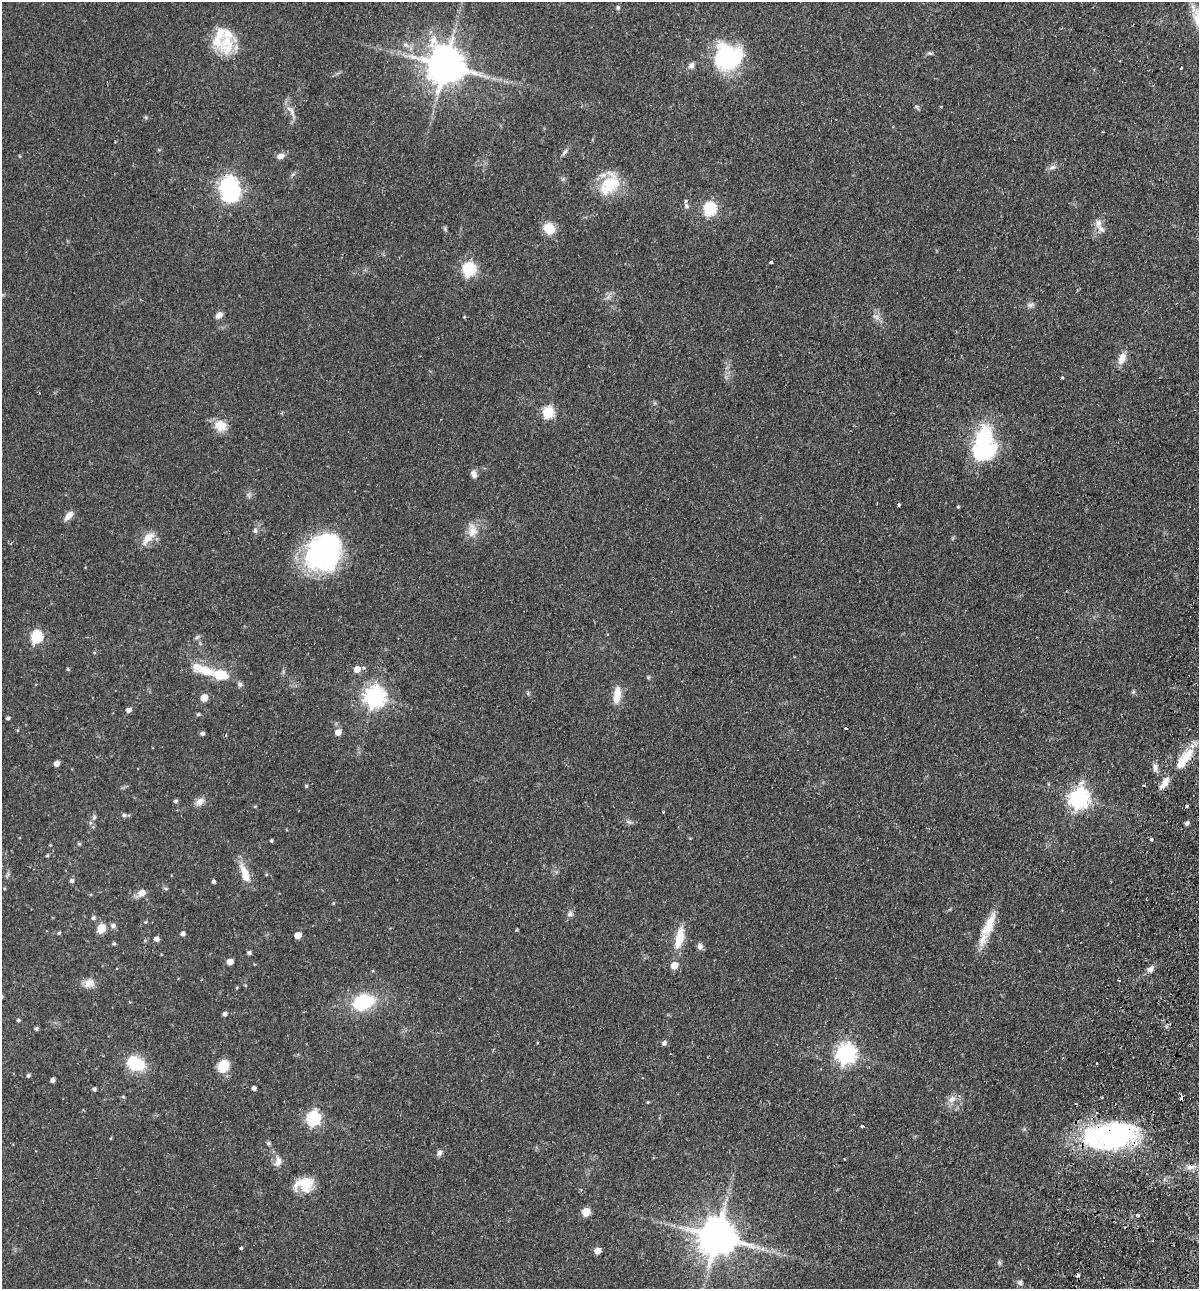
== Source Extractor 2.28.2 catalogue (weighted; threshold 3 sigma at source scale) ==
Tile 6 of 4 x 4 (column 2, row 2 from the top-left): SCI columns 1505-2701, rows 2593-3879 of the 5280 x 5184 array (HDU 1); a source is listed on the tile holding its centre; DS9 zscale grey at full resolution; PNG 1201 x 1291 px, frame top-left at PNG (2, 2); no overlay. Shown black and unused: <1% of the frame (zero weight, under 2 of 3 exposures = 3% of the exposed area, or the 3 px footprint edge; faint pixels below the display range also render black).
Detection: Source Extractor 2.28.2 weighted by HDU 2 'WHT'; one run over the whole footprint, this tile lists its part. Background 0.0641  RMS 0.0053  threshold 0.024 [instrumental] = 3 sigma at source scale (4.5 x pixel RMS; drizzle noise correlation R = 1.50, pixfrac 1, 0.05/0.05 arcsec/px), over >= 5 px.
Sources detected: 146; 1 too faint to see at this stretch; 4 inside a brighter object's white glare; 5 cosmic-ray / hot-pixel residue — not listed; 6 inside a brighter listed object's ellipse — not listed separately; the other 130 listed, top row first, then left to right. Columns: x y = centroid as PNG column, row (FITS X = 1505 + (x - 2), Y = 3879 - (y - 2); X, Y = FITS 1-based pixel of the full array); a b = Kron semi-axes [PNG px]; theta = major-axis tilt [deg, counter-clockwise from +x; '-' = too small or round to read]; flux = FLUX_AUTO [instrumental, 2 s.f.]
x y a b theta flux
618 8 6 5 - 0.94
219 37 37 15 79 14
405 45 9 6 -26 1.9
930 53 7 5 -21 0.93
727 57 31 30 - 47
445 65 11 10 - 1600
691 65 8 6 55 2.3
1181 68 3 2 - 1.4
916 106 6 4 -20 0.79
291 111 23 7 -63 4
146 117 5 5 - 0.71
565 152 11 5 55 1.5
280 156 10 7 17 2.9
1052 167 10 5 24 1.8
293 174 7 4 44 0.95
610 184 30 20 52 19
228 185 7 6 - 190
686 206 8 6 -47 1.6
709 209 6 6 - 70
1098 223 15 10 89 4.4
549 228 12 10 -51 9.6
771 262 3 3 - 1.6
469 269 6 6 - 76
1030 305 9 6 9 1.7
219 315 8 6 38 3.1
464 317 5 3 - 0.42
1122 358 17 9 66 4.5
1062 378 4 3 - 0.46
548 412 6 6 - 46
221 426 17 15 -21 6.8
982 444 40 18 72 48
473 474 10 7 -64 2.4
899 505 3 3 - 0.8
958 507 4 3 - 0.55
69 515 12 6 49 3.7
255 530 7 6 - 1.4
472 530 20 13 -88 6.3
148 538 22 10 47 6.1
323 551 40 33 54 93
36 636 6 6 - 52
197 637 7 4 44 0.91
68 669 4 4 - 0.56
357 669 6 5 - 6.5
204 670 34 11 -24 13
648 677 6 4 -45 0.64
240 685 7 6 - 1.3
1133 692 6 4 45 0.71
528 693 6 4 49 0.69
617 695 21 9 84 7.8
374 697 8 7 - 290
204 698 5 5 - 9.1
129 710 5 4 - 2.5
198 714 5 4 - 0.87
8 718 3 3 - 1.1
846 728 3 2 - 0.7
338 732 6 5 - 4.8
202 733 5 4 - 1.4
1185 758 31 11 52 13
56 763 5 4 - 3.5
1155 767 11 6 -86 2.3
1164 783 16 7 60 4.2
306 786 4 4 - 0.71
1079 798 8 7 - 250
175 801 5 5 - 1.2
200 802 13 9 35 3.1
1187 805 4 3 - 8.2
255 806 4 4 - 0.65
663 812 3 3 - 0.55
124 815 6 5 - 1.2
629 822 8 5 -31 1.2
90 823 6 5 - 0.96
1187 823 4 4 - 1.6
1151 839 3 3 - 0.88
271 840 4 3 - 0.76
79 844 5 4 - 0.63
50 845 4 3 - 0.39
47 855 4 3 - 0.64
245 874 27 9 -70 8.3
72 881 5 5 - 1.3
213 882 3 3 - 1.2
4 888 4 3 - 0.44
142 893 7 6 - 4.5
333 903 4 4 - 0.5
570 914 8 7 - 1.8
93 918 5 5 - 1.3
145 922 4 4 - 0.54
113 925 6 6 - 1.9
989 925 38 12 65 13
101 928 6 5 - 18
59 933 5 4 - 0.76
183 934 5 5 - 1.6
298 935 5 5 - 5.9
679 938 30 10 76 10
156 939 5 4 - 2.4
114 943 4 4 - 0.85
700 946 9 7 -66 1.9
249 953 4 4 - 1.3
230 962 5 4 - 5.1
1150 969 9 7 41 2.3
1119 980 3 2 - 0.66
89 983 14 11 16 4.6
363 1002 24 17 19 29
225 1014 5 4 - 1.7
18 1020 5 4 - 0.87
36 1028 4 4 - 1.1
664 1043 5 5 - 1.7
846 1054 8 7 - 250
1096 1063 3 2 - 0.55
137 1064 17 14 22 16
223 1066 12 10 56 11
28 1075 4 4 - 1
53 1080 4 4 - 1.9
254 1088 4 4 - 1.6
94 1089 4 4 - 1.1
952 1099 13 8 38 3.5
647 1102 5 3 - 0.42
313 1118 7 6 - 90
862 1126 3 3 - 1.4
1115 1137 53 25 11 83
268 1143 6 4 21 0.84
439 1153 8 6 63 1.6
278 1161 15 9 82 3.5
304 1184 24 17 6 11
586 1212 5 5 - 14
1138 1215 3 3 - 2.4
717 1237 11 11 - 1700
241 1248 4 3 - 0.89
597 1251 5 5 - 5.2
999 1263 7 5 -87 0.92
1020 1283 7 7 - 1.4
Overlapping masked pixels (flux is a lower limit): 3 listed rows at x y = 228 185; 1185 758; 1115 1137